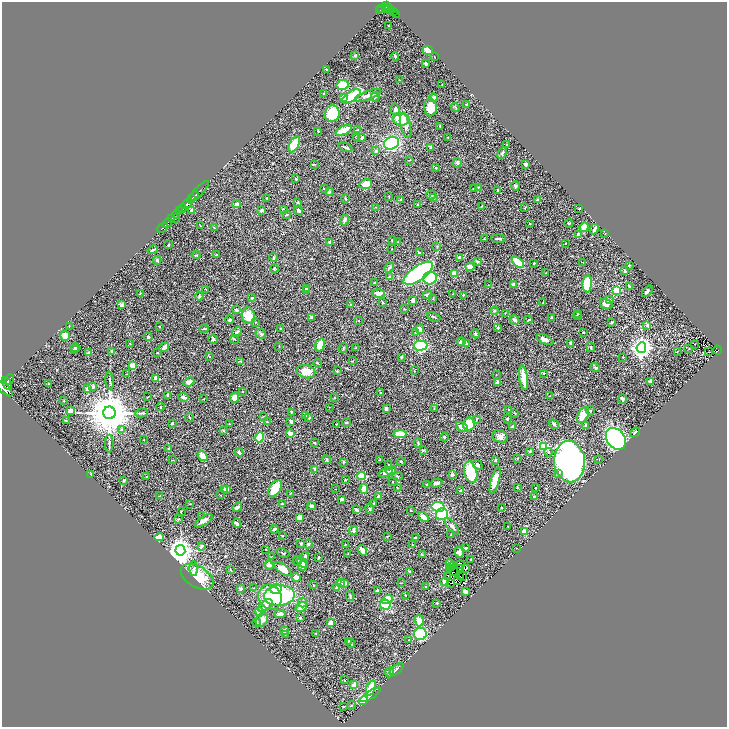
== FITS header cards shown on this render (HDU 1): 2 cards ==
NAXIS1  =                 1450
NAXIS2  =                 1450

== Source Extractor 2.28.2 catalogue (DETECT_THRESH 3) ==
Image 1450 x 1450 px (HDU 1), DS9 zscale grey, zoomed out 1/2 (1 PNG px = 2 x 2 image px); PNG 729 x 729 px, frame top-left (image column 2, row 1450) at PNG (2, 2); each listed source drawn as its Kron ellipse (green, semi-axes under 4 px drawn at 4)
Background 0.429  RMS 0.021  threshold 0.0615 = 3 sigma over >= 5 px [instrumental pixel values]
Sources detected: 476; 25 cannot appear on this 1/2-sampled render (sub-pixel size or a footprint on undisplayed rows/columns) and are neither listed nor drawn; the other 451 listed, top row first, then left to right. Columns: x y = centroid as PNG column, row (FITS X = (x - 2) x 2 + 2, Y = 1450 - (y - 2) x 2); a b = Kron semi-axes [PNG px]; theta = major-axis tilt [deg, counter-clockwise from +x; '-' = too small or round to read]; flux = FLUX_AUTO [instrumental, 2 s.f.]
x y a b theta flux
386 5 4 2 - 290
382 8 2 2 - 96
386 8 2 2 - 63
388 8 5 2 - 110
388 10 2 1 - 73
392 10 2 2 - 33
380 11 3 1 - 99
393 11 2 1 - 16
396 14 2 1 - 7.4
389 26 3 2 - 1.3
428 50 5 4 - 29
355 56 3 3 - 4.7
395 56 4 2 - 4.7
434 57 3 1 - 1.4
426 63 3 2 - 9.5
327 70 3 2 - 3.3
399 80 2 2 - 1.5
442 84 2 2 - 1.5
343 85 6 5 - 68
324 94 3 2 - 2.8
368 95 14 4 20 15
351 96 10 5 34 150
375 97 4 3 - 3.7
344 98 2 2 - 38
433 98 4 3 - 14
467 104 3 2 - 5.5
430 107 9 6 -87 71
455 107 4 2 - 3
395 109 6 4 -73 10
332 114 8 7 - 110
401 119 8 6 -10 67
406 126 12 5 -74 22
440 126 3 2 - 2.9
343 130 9 4 25 56
357 130 3 2 - 2.4
318 131 2 2 - 2.1
357 137 2 2 - 2.2
362 137 3 3 - 8.8
448 137 3 2 - 1.7
392 143 8 6 22 480
294 144 9 4 62 94
507 145 3 2 - 2.4
346 147 7 2 -22 6.2
431 147 3 3 - 6.1
376 151 3 3 - 5.7
502 153 6 3 64 7
409 160 3 2 - 1.6
457 163 4 4 - 6.9
314 164 3 2 - 2.6
526 164 3 3 - 16
436 168 2 2 - 12
296 179 3 3 - 3.2
366 184 6 5 - 35
515 186 5 4 - 5.8
478 187 2 2 - 2.2
324 188 2 2 - 1.6
474 189 3 2 - 2
497 190 3 2 - 3
198 192 14 2 45 280
329 192 2 2 - 14
431 195 5 3 - 5.3
194 196 5 2 - 500
389 197 3 2 - 2.4
267 198 3 3 - 2.4
345 198 3 2 - 3.1
434 198 4 3 - 4.1
191 199 2 2 - 250
401 199 4 2 - 3
537 200 2 2 - 11
187 203 6 3 40 950
298 203 3 3 - 7.8
237 204 4 3 - 15
418 205 3 3 - 5
482 206 2 2 - 1.9
375 207 2 1 - 1.1
182 208 4 3 - 430
525 208 3 2 - 2.5
283 209 3 3 - 7
579 209 2 2 - 2.3
192 210 4 3 - 20
262 210 3 2 - 8.3
298 210 5 3 - 12
179 211 4 1 - 130
176 214 4 2 - 220
287 215 4 3 - 3.8
172 219 4 2 - 140
175 219 2 1 - 62
344 220 5 3 - 8
167 223 5 2 - 640
529 223 3 2 - 1.9
569 223 4 3 - 4
201 226 2 2 - 1.3
214 227 3 2 - 2.1
584 227 5 4 - 69
162 228 6 2 43 610
594 229 5 2 - 13
605 233 2 2 - 1.5
579 235 4 3 - 22
484 239 2 2 - 1.8
498 239 7 3 -1 7.3
392 240 4 3 - 3.7
330 242 3 3 - 11
397 242 3 2 - 1.8
566 244 2 1 - 1.3
168 245 3 2 - 2.8
437 246 3 2 - 2.7
392 249 2 2 - 1.2
153 250 5 2 - 8.6
420 253 3 2 - 2.4
196 255 4 3 - 3.6
217 255 3 2 - 1.9
273 257 4 3 - 3.6
459 257 3 3 - 7.3
157 260 4 4 - 6.3
478 262 3 3 - 5.1
518 262 7 3 -40 110
583 262 2 2 - 1.2
534 263 2 2 - 3.1
629 265 3 2 - 2.1
470 267 4 4 - 27
274 268 4 3 - 4.7
389 268 5 3 - 5.9
625 271 4 3 - 4.4
418 273 17 7 35 780
454 273 4 4 - 26
546 273 4 2 - 2.9
390 277 4 3 - 3.8
430 278 7 6 - 220
374 283 4 3 - 2.5
514 284 4 3 - 16
587 284 8 4 86 150
489 285 2 1 - 1.2
630 287 4 2 - 5.7
206 289 3 2 - 2.1
306 289 3 3 - 4.1
616 290 3 3 - 140
306 291 3 2 - 2.7
647 291 6 3 47 7.1
140 293 3 2 - 1.8
378 293 6 4 -2 27
453 294 2 1 - 1
427 295 5 3 - 10
463 295 3 2 - 3
199 296 4 3 - 3.7
252 298 3 2 - 3.3
433 298 3 2 - 2.5
610 300 3 3 - 3.3
413 301 4 3 - 14
543 302 2 2 - 2
383 303 3 3 - 4.5
606 304 6 5 - 23
122 305 4 3 - 10
351 305 4 3 - 3.6
404 308 3 2 - 1.5
236 310 3 3 - 9
494 311 4 3 - 3.9
505 313 2 2 - 1.7
578 313 3 2 - 2.5
248 316 8 6 -81 91
577 316 5 2 - 2.7
311 317 3 3 - 5.4
434 317 7 2 -22 4
552 318 2 2 - 5.9
229 320 4 3 - 5.7
359 320 2 2 - 1.5
515 320 5 3 - 9.8
529 320 4 3 - 3.8
255 322 3 2 - 1.8
612 322 3 2 - 3.9
647 325 2 2 - 33
69 326 2 2 - 1.5
159 327 3 2 - 2.5
498 328 3 3 - 4.2
204 329 4 3 - 5.5
280 329 2 2 - 2.6
420 329 4 3 - 15
237 332 5 3 - 6.7
583 332 2 2 - 4
415 333 2 2 - 1.5
261 334 6 4 -42 8.3
475 334 5 3 - 6
65 336 5 4 - 49
148 337 4 3 - 4.3
235 339 4 3 - 3.1
545 339 9 3 -26 20
213 340 5 4 - 6.1
461 342 4 3 - 11
130 343 2 2 - 1.6
571 343 3 3 - 8.3
467 344 4 3 - 6.4
695 344 2 2 - 1.2
320 345 7 4 74 59
279 346 3 2 - 1.5
420 346 7 5 2 320
164 347 5 3 - 18
591 347 5 3 - 5.5
76 348 5 2 - 3.3
343 348 5 2 - 2.7
356 348 4 1 - 2.4
641 348 5 4 - 2300
689 348 2 2 - 1.6
75 349 4 3 - 2.3
717 350 4 2 - 85
112 351 4 3 - 3.9
677 351 2 1 - 1
88 352 3 3 - 3.1
709 352 3 1 - 7.3
157 353 3 2 - 2.9
210 357 2 2 - 1.8
401 357 3 2 - 3.4
623 357 3 2 - 1.9
352 361 3 2 - 1.6
241 362 3 2 - 1.6
317 363 4 2 - 3.9
132 365 3 3 - 58
595 368 5 3 - 5.7
337 371 4 2 - 2.3
414 371 2 2 - 1.4
306 372 9 6 -15 58
543 373 3 3 - 2.7
126 374 3 2 - 1.8
496 375 2 2 - 1.2
156 378 4 3 - 20
524 378 12 3 -82 67
9 380 5 3 - 580
110 380 9 2 -85 5.7
650 381 4 3 - 8.7
189 382 5 4 - 24
498 383 4 3 - 14
7 384 7 4 -60 1300
48 384 3 3 - 2.9
93 387 3 3 - 9.1
5 389 9 4 -43 2200
88 389 4 3 - 31
242 392 2 2 - 1.2
380 392 3 2 - 2.6
168 395 3 2 - 13
550 396 2 2 - 1.5
148 397 2 1 - 1.4
184 397 5 3 - 12
235 397 5 4 - 24
334 397 3 2 - 2.7
204 399 2 2 - 1.8
623 399 5 3 - 6.3
63 401 3 2 - 1.4
161 407 4 2 - 4.2
329 407 2 1 - 1
386 409 3 3 - 8.7
434 409 2 2 - 2.1
509 409 2 2 - 2.2
70 411 4 4 - 19
590 411 5 3 - 3.5
291 412 3 2 - 3.8
109 413 6 6 - 18000
142 413 6 3 11 4.7
515 413 3 2 - 1.6
306 415 3 3 - 18
583 415 8 5 62 57
190 417 4 2 - 3.1
264 417 3 2 - 1.3
309 418 3 3 - 8.3
477 419 4 2 - 3.3
508 419 3 2 - 3.4
66 421 3 2 - 1.8
291 421 3 3 - 10
267 422 3 3 - 3.2
172 423 4 3 - 4.3
346 423 4 3 - 3.8
230 424 2 1 - 1.2
337 424 2 1 - 2.5
469 424 7 6 - 86
554 424 5 3 - 7.1
586 425 3 2 - 6.6
462 427 6 3 -28 17
512 427 3 3 - 6.3
121 430 4 3 - 5.9
223 430 3 2 - 2.4
635 432 5 3 - 5.9
290 433 4 3 - 19
400 434 6 4 4 99
500 436 8 6 -17 19
260 437 5 3 - 140
444 437 4 3 - 4.8
616 439 12 9 -52 900
144 440 2 1 - 1.3
315 443 3 2 - 3.1
418 443 5 2 - 4
109 444 9 2 89 5.3
544 447 4 3 - 130
168 449 2 2 - 4.4
423 450 4 3 - 5
530 451 3 3 - 4.9
239 452 5 3 - 9.5
548 452 4 3 - 3.7
203 456 5 3 - 53
327 459 5 3 - 4.5
517 459 3 2 - 1.8
599 459 3 2 - 2
172 460 3 2 - 1.4
380 460 2 2 - 3.6
495 460 4 2 - 2.5
343 462 3 3 - 3
401 462 4 2 - 4.2
569 462 20 15 -85 1500
389 465 2 2 - 3.4
478 465 5 4 - 7.8
315 470 3 2 - 16
391 471 5 3 - 7.6
471 472 11 6 -76 150
386 473 7 4 19 19
91 474 2 2 - 1.9
452 474 4 3 - 8.1
558 474 4 3 - 4.6
362 476 4 3 - 120
397 476 5 3 - 4
147 477 3 2 - 3.3
124 480 3 2 - 3.7
345 480 3 3 - 3
495 481 13 4 75 61
393 482 2 2 - 1.2
436 483 6 3 16 19
426 485 4 2 - 2.5
397 487 2 1 - 1.7
275 488 9 5 54 100
517 488 3 2 - 2.3
536 488 2 2 - 2.2
224 489 4 3 - 6.4
227 489 3 3 - 5.7
335 489 2 2 - 1.1
364 489 5 4 - 20
461 490 4 2 - 5.6
290 493 3 2 - 2.7
220 495 2 1 - 1.2
159 496 3 2 - 2.2
379 496 3 2 - 5.7
534 497 2 2 - 4.7
342 499 3 3 - 7.6
373 503 3 3 - 4.9
190 504 2 2 - 1.5
282 504 3 2 - 3.1
311 506 4 3 - 11
237 507 5 3 - 13
438 507 6 4 -9 180
501 507 2 1 - 2.1
356 509 4 3 - 5.7
370 509 5 3 - 5
181 511 2 2 - 1.7
411 511 3 2 - 1.9
442 514 6 6 - 210
202 516 3 3 - 3.6
423 517 6 4 -41 23
300 518 4 3 - 46
178 519 4 3 - 3.9
204 521 10 4 33 22
237 523 4 2 - 8.6
452 526 10 3 -51 13
508 526 2 1 - 1.5
274 529 4 2 - 13
353 530 4 3 - 11
524 531 4 3 - 68
451 535 3 2 - 1.7
282 536 3 3 - 2.3
387 536 3 2 - 1.4
159 537 5 3 - 34
415 537 4 3 - 2.9
301 544 3 3 - 5.8
308 544 4 3 - 4.8
345 544 3 2 - 1.5
413 545 3 1 - 1.4
201 546 4 3 - 4.6
466 548 3 2 - 3.7
516 548 2 2 - 1.1
266 549 2 2 - 1.3
180 550 5 5 - 3800
362 550 6 3 -58 30
459 552 5 4 - 11
283 553 7 3 -18 5.2
348 553 2 1 - 1
422 554 3 3 - 2.6
272 556 2 2 - 1.1
305 557 4 3 - 8.9
318 557 2 2 - 4.6
471 559 2 2 - 2.6
297 561 5 3 - 10
303 563 6 3 -42 11
450 563 4 2 - 6.5
460 564 2 1 - 1.2
269 565 4 3 - 14
302 566 5 4 - 17
454 566 2 1 - 0.17
451 567 2 2 - 5.2
194 568 7 3 -88 5.9
461 568 3 1 - 0.15
466 568 3 2 - 5.1
230 569 3 2 - 2.2
283 569 10 4 -37 42
449 569 2 1 - 5.2
410 572 2 2 - 10
454 572 2 1 - 1.3
447 576 3 1 - 0.46
460 576 2 1 - 0.38
462 576 2 1 - 1.1
197 577 18 10 -31 110
296 577 4 3 - 12
457 580 4 2 - 1.7
445 581 4 3 - 18
340 583 4 3 - 19
345 583 3 3 - 18
401 583 3 2 - 1.7
451 583 2 1 - 1.9
314 585 2 2 - 1.7
336 587 3 3 - 3.1
426 587 3 2 - 2
254 588 3 2 - 1.2
241 589 3 3 - 12
276 589 6 5 - 86
378 591 2 2 - 16
465 592 4 3 - 27
279 595 15 10 5 350
405 595 3 2 - 1.9
350 596 5 2 - 3.1
270 597 13 11 -61 130
387 599 6 4 22 120
302 602 5 4 - 13
437 603 3 2 - 4
265 605 8 5 42 23
385 605 5 5 - 100
301 607 6 3 28 29
259 612 5 4 - 43
280 614 5 3 - 15
300 618 2 2 - 5.4
262 620 7 6 - 22
419 620 6 4 -83 33
257 623 4 2 - 2.7
330 623 3 3 - 42
285 631 4 3 - 11
316 633 2 2 - 1.7
285 634 3 2 - 2.1
420 634 6 6 - 180
409 640 3 2 - 1.5
348 641 2 2 - 2.1
351 643 5 3 - 5.3
397 669 8 3 41 7.4
390 672 5 3 - 5.4
344 680 3 2 - 2
354 685 4 4 - 17
371 688 8 3 69 88
370 695 11 3 31 9.7
363 701 5 4 - 54
352 705 4 3 - 3.3
344 707 3 2 - 2
At the frame edge (FLAGS 8, measured only in part): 1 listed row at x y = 5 389
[25 sub-pixel or undisplayed-footprint detections neither listed nor drawn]